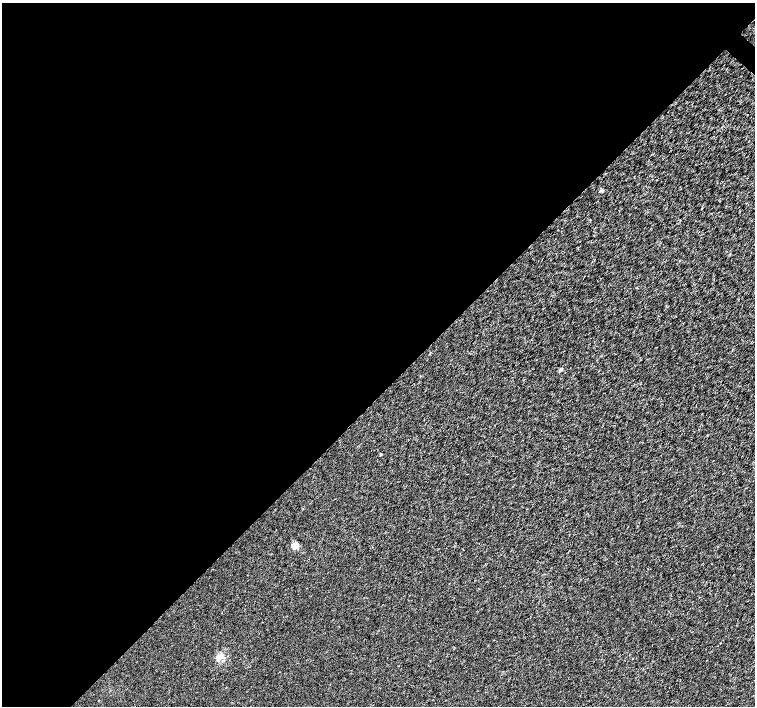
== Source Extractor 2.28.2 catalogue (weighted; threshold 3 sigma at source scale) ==
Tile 5 of 4 x 4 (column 1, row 2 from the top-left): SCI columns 8-1512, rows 3047-4454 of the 6026 x 6026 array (HDU 1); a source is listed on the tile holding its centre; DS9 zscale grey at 2 x 2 block average (1 PNG px = mean of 2 x 2 image px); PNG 757 x 708 px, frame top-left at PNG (2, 3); no overlay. Shown black and unused: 56% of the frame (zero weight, under 3 of 4 exposures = <1% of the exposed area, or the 3 px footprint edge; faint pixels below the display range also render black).
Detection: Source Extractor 2.28.2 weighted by HDU 2 'WHT'; one run over the whole footprint, this tile lists its part. Background 0.00102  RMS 0.0021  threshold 0.00956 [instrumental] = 3 sigma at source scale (4.5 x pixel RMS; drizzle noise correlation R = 1.50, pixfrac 1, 0.0396/0.0396 arcsec/px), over >= 5 px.
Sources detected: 6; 1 inside a brighter listed object's ellipse — not listed separately; the other 5 listed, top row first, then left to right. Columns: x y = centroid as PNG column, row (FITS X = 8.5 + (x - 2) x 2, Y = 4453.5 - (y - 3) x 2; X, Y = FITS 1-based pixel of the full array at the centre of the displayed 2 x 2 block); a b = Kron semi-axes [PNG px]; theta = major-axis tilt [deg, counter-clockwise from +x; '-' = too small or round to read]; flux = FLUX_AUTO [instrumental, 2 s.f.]
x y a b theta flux
602 190 5 3 - 0.72
561 369 4 3 - 1.3
381 454 2 2 - 0.78
295 545 8 7 - 2.9
218 659 10 4 -90 2